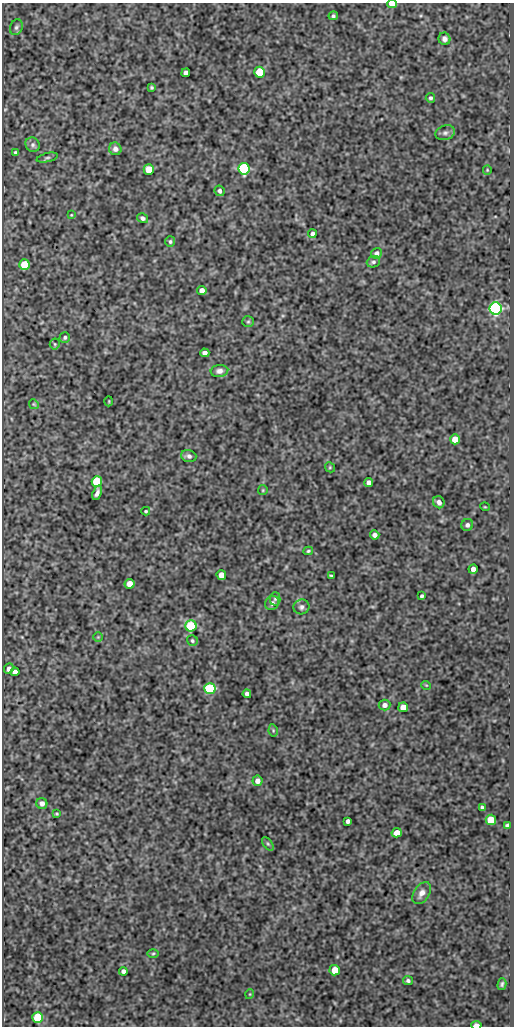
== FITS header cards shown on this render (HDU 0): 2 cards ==
NAXIS1  =                  512
NAXIS2  =                 1024

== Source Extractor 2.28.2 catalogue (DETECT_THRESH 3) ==
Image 512 x 1024 px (HDU 0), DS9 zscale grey, 1 PNG px = 1 image px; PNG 516 x 1028 px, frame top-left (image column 1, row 1024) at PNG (2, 3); each listed source drawn as its Kron ellipse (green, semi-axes under 4 px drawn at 4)
Background 329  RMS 0.83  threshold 2.48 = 3 sigma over >= 5 px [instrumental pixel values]
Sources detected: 83; all 83 listed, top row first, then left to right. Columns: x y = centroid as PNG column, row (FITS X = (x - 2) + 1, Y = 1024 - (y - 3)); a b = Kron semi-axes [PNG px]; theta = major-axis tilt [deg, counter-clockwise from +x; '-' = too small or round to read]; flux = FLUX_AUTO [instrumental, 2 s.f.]
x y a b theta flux
392 4 5 3 - 770
333 16 5 4 - 100
16 27 8 6 70 150
444 39 6 6 - 180
259 72 5 5 - 2300
186 73 4 4 - 260
152 87 3 3 - 75
430 98 5 4 - 110
445 133 10 7 17 200
33 145 7 7 - 160
115 149 6 6 - 200
15 152 3 3 - 87
47 158 11 4 14 110
149 169 5 5 - 1200
244 169 6 5 - 6300
487 170 5 4 - 56
219 191 5 5 - 170
71 215 4 3 - 45
142 218 6 4 -33 150
312 234 4 4 - 180
170 242 5 5 - 110
377 253 5 5 - 150
373 262 7 5 21 130
24 264 5 5 - 1600
202 290 4 4 - 360
496 308 6 6 - 12000
248 322 6 5 - 90
65 337 5 5 - 110
55 344 5 5 - 80
205 353 4 4 - 230
219 371 9 6 7 250
109 401 5 2 - 49
34 404 5 4 - 70
455 439 5 5 - 760
189 456 8 5 -16 180
330 467 5 4 - 64
97 481 5 5 - 2900
369 483 4 4 - 280
263 490 5 4 - 64
97 493 8 4 70 220
439 502 6 5 - 250
485 507 5 3 - 47
146 511 4 3 - 66
467 525 6 5 - 150
375 535 5 4 - 240
308 551 5 3 - 76
473 569 4 4 - 350
221 575 5 4 - 530
331 576 4 2 - 71
130 584 5 5 - 630
422 596 4 3 - 110
275 599 6 5 - 110
272 603 7 6 - 240
301 607 8 7 - 180
191 626 5 5 - 4300
98 637 5 5 - 70
192 640 6 5 - 100
9 669 5 4 - 240
15 672 4 4 - 230
426 685 5 3 - 43
210 689 5 5 - 5300
247 694 4 4 - 180
385 705 6 5 - 260
403 707 5 5 - 790
273 730 6 4 -79 86
257 781 5 5 - 310
42 803 5 5 - 310
482 807 3 3 - 87
57 814 4 3 - 65
491 820 5 5 - 2300
348 821 4 4 - 170
507 825 4 3 - 100
397 833 5 4 - 640
268 844 8 4 -54 86
422 893 12 7 57 360
153 954 5 3 - 69
335 970 5 5 - 980
123 971 4 4 - 190
408 981 5 4 - 120
502 984 6 4 75 110
250 994 5 3 - 44
38 1017 5 5 - 3000
476 1025 5 3 - 610
At the frame edge (FLAGS 8, measured only in part): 2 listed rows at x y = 392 4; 476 1025